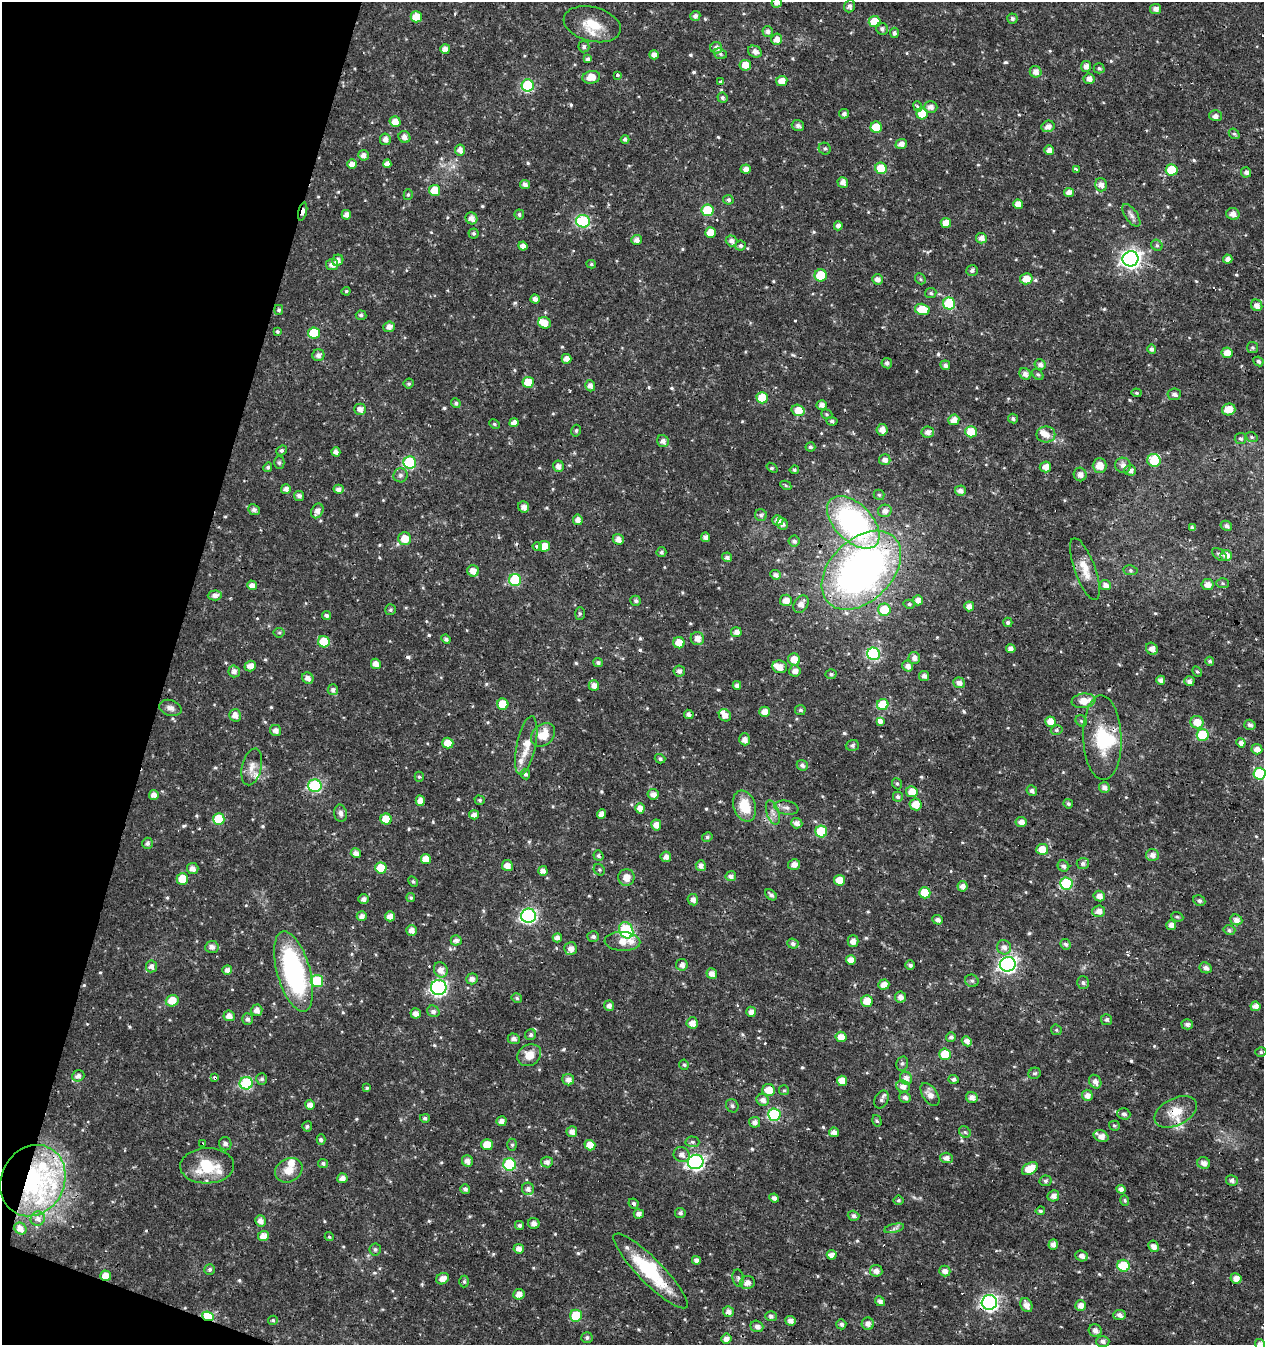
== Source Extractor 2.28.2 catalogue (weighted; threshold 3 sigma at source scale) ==
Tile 9 of 4 x 4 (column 1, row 3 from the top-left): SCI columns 277-1538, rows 1345-2687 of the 5534 x 5379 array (HDU 1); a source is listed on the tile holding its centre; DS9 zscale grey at full resolution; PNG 1266 x 1347 px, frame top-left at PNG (2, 2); each listed source drawn as its Kron ellipse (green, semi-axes under 4 px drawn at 4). Shown black and unused: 14% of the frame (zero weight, under 3 of 4 exposures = <1% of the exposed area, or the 3 px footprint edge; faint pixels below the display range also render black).
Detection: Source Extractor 2.28.2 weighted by HDU 2 'WHT'; one run over the whole footprint, this tile lists its part. Background 0.0159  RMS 0.0022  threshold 0.00973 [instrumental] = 3 sigma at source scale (4.5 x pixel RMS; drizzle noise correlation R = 1.50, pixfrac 1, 0.0396/0.0396 arcsec/px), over >= 5 px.
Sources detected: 640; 2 inside a brighter object's white glare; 12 cosmic-ray / hot-pixel residue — neither listed nor drawn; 13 inside a brighter listed object's ellipse — not listed separately; of the other 613, all 500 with FLUX_AUTO >= 0.318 (the completeness limit of this list) listed and drawn (113 fainter detections not listed), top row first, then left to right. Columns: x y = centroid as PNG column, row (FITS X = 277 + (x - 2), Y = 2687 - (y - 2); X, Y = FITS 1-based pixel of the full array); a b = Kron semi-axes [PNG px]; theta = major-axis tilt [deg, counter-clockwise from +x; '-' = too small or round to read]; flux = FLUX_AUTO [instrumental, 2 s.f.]
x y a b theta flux
777 3 5 5 - 1.2
849 6 6 5 - 0.61
1156 9 5 5 - 1.1
695 16 5 5 - 0.66
416 17 5 5 - 3.9
1012 19 5 5 - 0.6
875 22 6 5 - 5.3
592 24 29 17 -14 5.4
882 29 6 5 - 0.67
768 31 5 5 - 0.78
894 33 5 4 - 0.62
776 39 5 5 - 1.6
584 47 6 5 - 0.53
716 48 6 6 - 1.1
445 49 5 4 - 1.1
755 52 7 5 -26 1.2
720 54 6 5 - 0.38
654 55 5 4 - 1.3
588 59 4 4 - 0.57
745 65 6 5 - 2.7
1086 66 5 5 - 1.1
1099 68 5 5 - 0.42
1036 72 6 5 - 1.5
617 75 3 3 - 1.2
591 77 9 6 10 2.5
1089 79 5 5 - 1.1
782 81 5 5 - 2
721 82 4 3 - 1.2
528 85 6 6 - 18
722 98 5 5 - 0.49
918 106 5 4 - 0.48
930 107 7 6 - 1.1
844 114 5 4 - 0.63
922 114 6 5 - 7.1
1215 116 6 5 - 0.86
395 122 5 5 - 2.2
798 125 6 5 - 0.72
1048 126 6 5 - 1.3
876 127 6 5 - 6.8
1234 134 6 4 -41 0.38
404 137 6 5 - 1.1
385 139 6 5 - 1.2
625 139 4 4 - 0.63
901 144 5 5 - 1.3
825 149 6 5 - 0.44
460 150 5 5 - 1.2
1049 150 5 5 - 1.2
364 155 5 5 - 1.1
352 164 5 4 - 1.4
387 164 4 4 - 1.1
881 168 6 5 - 7.2
746 169 5 4 - 1.1
1076 169 3 3 - 0.37
1172 170 6 5 - 6.8
1246 172 5 5 - 0.85
843 182 5 5 - 1.2
525 185 5 4 - 0.78
1101 185 7 5 -73 1.3
434 190 5 5 - 4.1
1069 192 5 4 - 1.3
408 195 5 4 - 0.37
728 200 5 4 - 0.56
1018 204 5 5 - 1.9
707 210 6 6 - 8.1
303 211 9 4 76 1.7
519 214 5 5 - 0.47
1233 214 7 6 - 1.4
346 215 5 5 - 1.1
1131 215 13 6 -54 0.89
472 218 6 5 - 1.4
583 221 7 6 - 19
946 223 5 5 - 2.3
838 226 4 4 - 0.99
474 233 5 5 - 0.38
710 233 5 5 - 2.9
981 238 5 5 - 1.1
637 240 5 5 - 1.2
732 241 6 5 - 0.93
1157 245 6 5 - 0.41
523 246 4 4 - 1.1
741 246 5 5 - 0.47
1131 259 8 7 - 97
1228 259 4 4 - 1.1
338 260 6 5 - 1.2
332 264 6 5 - 1.1
591 264 5 4 - 0.34
972 270 6 5 - 0.57
821 275 6 6 - 7.5
877 279 5 5 - 1
920 279 6 5 - 0.35
1026 279 6 5 - 2.8
346 291 4 4 - 0.35
931 293 5 5 - 0.41
535 299 4 4 - 1.1
949 304 6 6 - 14
1257 305 6 5 - 1.2
922 309 7 5 -14 4.8
279 310 5 4 - 0.46
361 315 5 4 - 0.51
544 323 6 5 - 2.5
389 327 6 5 - 1.2
277 331 4 3 - 0.36
314 333 6 6 - 8.1
1252 347 5 5 - 0.43
1152 349 5 4 - 0.58
1227 353 6 5 - 2
318 355 6 6 - 0.9
566 359 5 5 - 1.5
1258 361 5 4 - 0.46
887 363 5 5 - 0.59
945 365 5 4 - 0.68
1040 365 5 5 - 0.84
1025 374 6 5 - 1.2
1038 374 6 4 -46 0.37
528 382 6 5 - 3.7
409 384 5 5 - 0.36
590 386 6 4 -72 1
1136 393 5 4 - 0.32
1174 394 7 6 - 0.74
762 398 6 5 - 5.5
456 403 5 4 - 0.52
822 405 5 4 - 1.1
360 409 6 5 - 1.2
1229 409 7 6 - 2.7
798 410 6 5 - 3.1
827 414 6 4 -21 0.32
1013 419 5 4 - 0.55
954 420 5 5 - 1.7
832 421 6 4 -6 0.54
514 423 4 4 - 1.3
494 424 5 4 - 0.35
882 430 6 5 - 1.4
576 431 6 4 76 0.39
928 432 6 5 - 1.2
971 432 6 5 - 4.6
1046 434 9 8 - 1.7
1252 437 6 4 -21 0.35
1240 438 6 5 - 0.49
663 441 6 5 - 1
810 447 5 4 - 0.41
281 450 5 4 - 0.45
336 452 4 4 - 1.1
885 460 5 5 - 1.2
1154 460 7 6 - 5.3
410 462 6 6 - 18
279 463 6 5 - 0.36
1123 465 8 7 - 1
558 466 5 5 - 1.2
1100 466 7 7 - 2.5
268 467 5 4 - 0.44
1045 467 6 5 - 1.5
772 468 6 4 -38 0.36
794 470 4 4 - 0.35
1130 470 6 5 - 0.83
1080 474 7 6 - 1.1
400 475 7 7 - 0.63
786 485 6 4 -30 0.34
286 489 5 4 - 1.1
339 489 5 4 - 0.96
960 491 5 5 - 1
879 495 5 5 - 0.35
299 496 5 5 - 0.89
524 507 6 5 - 1.3
254 510 6 5 - 0.75
317 511 8 5 63 1.2
885 511 7 6 - 1.1
761 515 6 6 - 0.52
578 520 5 5 - 1.3
778 520 5 5 - 1.1
853 522 32 18 -45 45
782 524 6 5 - 0.66
1226 526 6 4 -29 0.64
1192 527 4 3 - 0.61
706 537 5 4 - 0.88
405 539 6 6 - 3.3
618 539 5 5 - 1.3
794 541 5 5 - 0.65
544 546 5 5 - 3.4
537 547 4 3 - 1.1
661 552 5 5 - 0.52
1219 554 8 5 -37 0.48
1226 555 6 5 - 1.4
727 557 5 4 - 0.82
1085 569 33 10 -70 3.5
861 570 46 31 45 96
1130 570 7 5 -8 0.44
473 571 6 5 - 1.8
776 575 5 4 - 0.82
515 580 6 6 - 16
1222 583 6 5 - 0.33
252 585 5 5 - 1.2
1105 585 6 5 - 1.1
1208 585 6 5 - 1.4
215 595 7 5 3 1
786 600 6 5 - 1.7
918 600 5 5 - 1.4
636 601 5 5 - 0.52
801 604 9 6 59 1.5
909 604 5 4 - 0.37
969 606 5 5 - 1.3
390 610 5 5 - 0.45
884 610 6 6 - 6.2
580 613 6 5 - 0.37
327 615 4 4 - 0.57
1008 622 5 4 - 0.45
736 632 5 5 - 1.1
279 633 5 5 - 0.35
697 638 7 6 - 1.4
446 639 5 4 - 0.6
324 642 6 5 - 6.9
679 643 6 5 - 2.8
1011 649 4 4 - 1.1
1152 649 6 5 - 1.2
873 654 6 6 - 25
914 658 6 5 - 1.1
794 659 6 5 - 2.6
1210 661 4 4 - 0.46
598 663 5 4 - 0.49
376 664 5 5 - 1.5
250 666 6 5 - 1.3
908 666 5 5 - 1.1
780 667 7 6 - 2.1
234 671 6 5 - 0.91
679 671 6 6 - 0.83
795 671 5 5 - 1.3
1197 671 5 4 - 0.33
831 674 5 5 - 0.41
924 676 5 5 - 0.9
308 678 6 5 - 1.3
1161 680 4 4 - 1.1
1189 681 5 5 - 0.81
959 683 6 5 - 1.2
737 685 4 4 - 0.85
594 686 5 5 - 1.4
333 690 5 5 - 0.74
1083 701 12 7 7 2.7
503 704 6 5 - 5.3
883 705 6 5 - 7.1
170 708 11 8 -18 1.1
800 710 5 5 - 0.46
765 712 5 5 - 1.9
689 714 5 4 - 1
235 715 6 6 - 1.5
725 715 6 5 - 1.5
1081 721 6 5 - 0.32
880 722 4 3 - 27
1051 722 5 5 - 2.5
1197 722 6 6 - 3
1250 725 6 5 - 0.68
276 730 5 5 - 1.1
1057 730 6 4 15 0.48
543 735 13 10 44 3.5
1203 735 6 5 - 10
1102 738 42 19 -88 10
745 739 6 5 - 1.2
448 743 5 5 - 3.5
1241 743 5 4 - 0.9
852 745 6 5 - 0.53
526 746 30 9 78 3.9
1257 749 5 5 - 1.3
660 759 5 4 - 0.49
802 765 5 5 - 0.63
252 767 19 9 76 1.9
525 774 5 5 - 0.58
1260 774 6 6 - 12
419 777 5 4 - 0.35
897 784 6 4 -67 0.34
315 786 7 6 - 22
1104 787 5 5 - 1
1032 791 5 5 - 0.73
912 792 6 5 - 2.8
653 794 5 5 - 1.2
154 795 5 5 - 1.3
898 797 5 5 - 0.49
480 800 5 4 - 0.39
420 801 5 4 - 1.5
916 804 6 6 - 3
1068 804 5 4 - 0.42
745 806 16 11 -69 5.3
640 808 5 4 - 1.7
786 808 12 7 -10 0.99
773 812 12 6 -72 1
340 813 9 6 -79 0.75
601 814 5 4 - 1.3
474 815 5 4 - 1.1
219 819 6 6 - 7.7
386 819 5 5 - 3.8
1021 822 5 5 - 1.2
797 823 6 5 - 1.1
656 825 5 5 - 1.6
821 832 6 6 - 9.4
707 837 5 4 - 0.41
147 843 5 5 - 0.64
1042 849 6 5 - 3.1
356 853 5 5 - 1.2
1152 855 6 6 - 1.2
598 856 5 5 - 0.54
666 857 5 5 - 1.1
426 859 5 5 - 2.7
1083 864 6 5 - 0.6
794 865 6 5 - 1.4
507 866 6 5 - 1.7
701 866 5 5 - 1
1063 866 6 5 - 0.66
193 868 6 5 - 1.2
381 868 6 5 - 5.2
599 870 6 5 - 0.35
543 871 5 4 - 1.4
731 876 5 5 - 0.89
626 877 8 8 - 2.1
182 879 6 5 - 4.1
840 880 5 5 - 3.5
413 881 5 4 - 0.32
1066 884 6 6 - 18
962 886 5 5 - 1.3
925 893 6 5 - 5.6
771 895 6 4 -44 0.67
1099 896 6 5 - 1.2
411 898 4 4 - 0.38
364 899 5 4 - 0.87
693 900 6 5 - 1.1
1199 901 6 5 - 0.49
1099 911 6 6 - 1.3
362 916 5 4 - 0.98
390 916 5 5 - 1.3
528 916 7 7 - 43
1177 917 6 4 -21 0.33
938 920 5 4 - 0.87
1236 920 6 5 - 1.1
1171 925 5 5 - 1.2
412 930 5 5 - 1.2
626 930 8 6 -62 23
1229 930 6 4 -14 0.48
593 936 6 5 - 0.72
557 938 4 4 - 1.1
456 940 5 5 - 0.83
622 941 18 9 -3 2.6
853 941 5 5 - 1.4
793 944 6 5 - 0.7
1066 944 5 5 - 0.5
212 947 7 6 - 1.1
1004 947 7 7 - 1.1
571 948 6 6 - 1.5
851 960 5 5 - 1.7
1008 964 8 7 - 61
682 965 6 6 - 1
910 965 5 4 - 0.66
151 966 6 5 - 1
1206 968 6 5 - 0.94
227 970 5 5 - 0.9
441 970 8 6 -67 1.6
294 971 41 16 -74 33
712 974 5 5 - 1.3
472 979 6 5 - 0.97
317 981 6 6 - 13
972 981 7 6 - 0.51
1083 983 6 5 - 0.56
884 985 5 5 - 1.6
439 988 7 7 - 46
900 997 5 5 - 1.1
517 998 5 4 - 0.44
172 1001 6 5 - 4.5
867 1001 6 5 - 3.6
609 1006 5 5 - 1
1255 1006 5 5 - 1.3
257 1010 5 5 - 1.3
433 1011 6 5 - 0.82
751 1012 5 4 - 1.3
416 1013 5 5 - 1.2
229 1016 5 5 - 1.4
248 1019 6 5 - 0.63
1107 1020 5 5 - 0.49
692 1023 6 5 - 1.8
1187 1024 6 5 - 0.79
1056 1030 5 5 - 0.35
531 1035 6 5 - 0.48
841 1037 5 5 - 2.2
951 1037 5 4 - 0.64
514 1039 6 5 - 0.89
967 1041 5 4 - 1.2
1261 1052 5 4 - 0.39
945 1054 6 5 - 6
529 1055 12 10 35 2.5
902 1064 7 5 75 0.47
684 1065 5 4 - 0.4
1035 1073 6 5 - 0.43
78 1076 6 5 - 0.92
215 1078 4 3 - 0.42
906 1078 6 6 - 1.3
262 1079 6 5 - 0.5
954 1079 5 4 - 0.64
568 1080 6 5 - 1.2
842 1081 5 5 - 2.9
1095 1082 7 6 - 1.2
246 1083 6 6 - 20
903 1086 7 6 - 1.3
367 1088 4 3 - 0.34
769 1090 6 6 - 2.6
784 1090 5 5 - 0.35
930 1095 13 7 -57 1.6
1087 1095 5 5 - 1.2
905 1097 6 5 - 0.83
972 1098 6 5 - 1.3
882 1099 9 6 64 0.72
763 1100 6 5 - 1.1
310 1105 5 5 - 1.2
732 1106 7 6 - 0.45
1176 1112 23 13 27 3.9
1124 1114 6 5 - 0.62
774 1115 6 6 - 19
425 1118 5 4 - 0.5
501 1121 5 5 - 1.1
877 1121 6 4 -73 0.36
755 1122 6 5 - 1
307 1126 5 5 - 0.44
1114 1126 5 5 - 0.38
572 1132 5 5 - 1.2
834 1132 5 5 - 1.3
965 1132 6 5 - 0.44
1101 1136 8 5 -25 1.7
321 1140 5 4 - 0.45
692 1142 7 5 -3 0.48
203 1143 3 2 - 0.44
225 1144 6 6 - 0.71
487 1145 6 5 - 3.8
512 1145 6 5 - 0.42
590 1145 5 5 - 3.1
682 1155 8 7 - 1.1
946 1158 6 5 - 1.2
467 1161 6 5 - 1.1
547 1162 6 5 - 0.94
696 1162 8 7 - 46
323 1163 5 4 - 0.49
1204 1163 6 5 - 1.2
510 1165 6 6 - 18
207 1166 27 17 2 8.2
1030 1169 8 5 33 4
289 1170 14 11 30 2.6
342 1178 5 5 - 1.2
1232 1180 6 5 - 0.7
33 1181 37 31 61 27
1045 1181 6 5 - 0.46
465 1189 5 4 - 0.57
528 1189 6 6 - 0.87
1121 1189 4 4 - 0.99
1053 1196 6 5 - 1.1
774 1198 5 4 - 0.89
898 1200 5 5 - 0.38
1125 1200 5 4 - 0.34
634 1203 5 4 - 0.51
1040 1211 5 4 - 0.34
680 1213 5 5 - 0.57
639 1214 5 4 - 0.99
853 1216 6 5 - 0.72
38 1219 7 7 - 0.8
260 1221 6 5 - 1.2
534 1223 6 5 - 1
519 1225 4 4 - 0.55
894 1228 10 4 13 0.67
20 1229 6 5 - 1.2
263 1236 5 5 - 2.1
329 1237 5 4 - 0.35
1053 1244 5 4 - 1.1
1153 1246 6 5 - 1.2
375 1249 6 5 - 0.48
519 1249 5 4 - 1.2
832 1255 5 4 - 1.3
1082 1256 6 5 - 1.2
696 1260 4 4 - 0.94
1123 1266 6 6 - 7.7
210 1269 5 5 - 0.48
650 1271 51 12 -45 14
876 1271 6 5 - 1.2
945 1271 6 5 - 1.2
106 1276 5 5 - 3.1
738 1278 8 5 -82 0.55
1236 1278 6 5 - 1.4
443 1279 7 5 27 1.5
464 1282 6 4 89 0.4
747 1283 7 6 - 1.4
519 1294 5 5 - 1.5
880 1301 5 4 - 1
989 1302 7 7 - 55
1026 1305 7 5 -62 1.5
1081 1306 5 5 - 1.4
728 1312 5 5 - 1.2
1119 1315 6 5 - 1
208 1316 6 4 -24 16
576 1316 6 6 - 8.6
771 1316 6 5 - 0.62
273 1320 5 4 - 0.35
791 1321 5 5 - 1.1
841 1324 5 5 - 0.65
868 1324 6 6 - 1.1
757 1326 6 5 - 0.95
1095 1331 6 6 - 1
587 1337 5 5 - 0.51
726 1338 5 5 - 1.3
1103 1341 7 5 2 0.77
1260 1344 5 5 - 1.2
Overlapping masked pixels (flux is a lower limit): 13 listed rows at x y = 303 211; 861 570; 219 819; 294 971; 172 1001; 215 1078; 246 1083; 1176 1112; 33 1181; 650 1271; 106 1276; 989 1302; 208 1316
Isophote crosses this tile's border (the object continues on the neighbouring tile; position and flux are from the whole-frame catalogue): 3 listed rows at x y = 777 3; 1260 774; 1260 1344